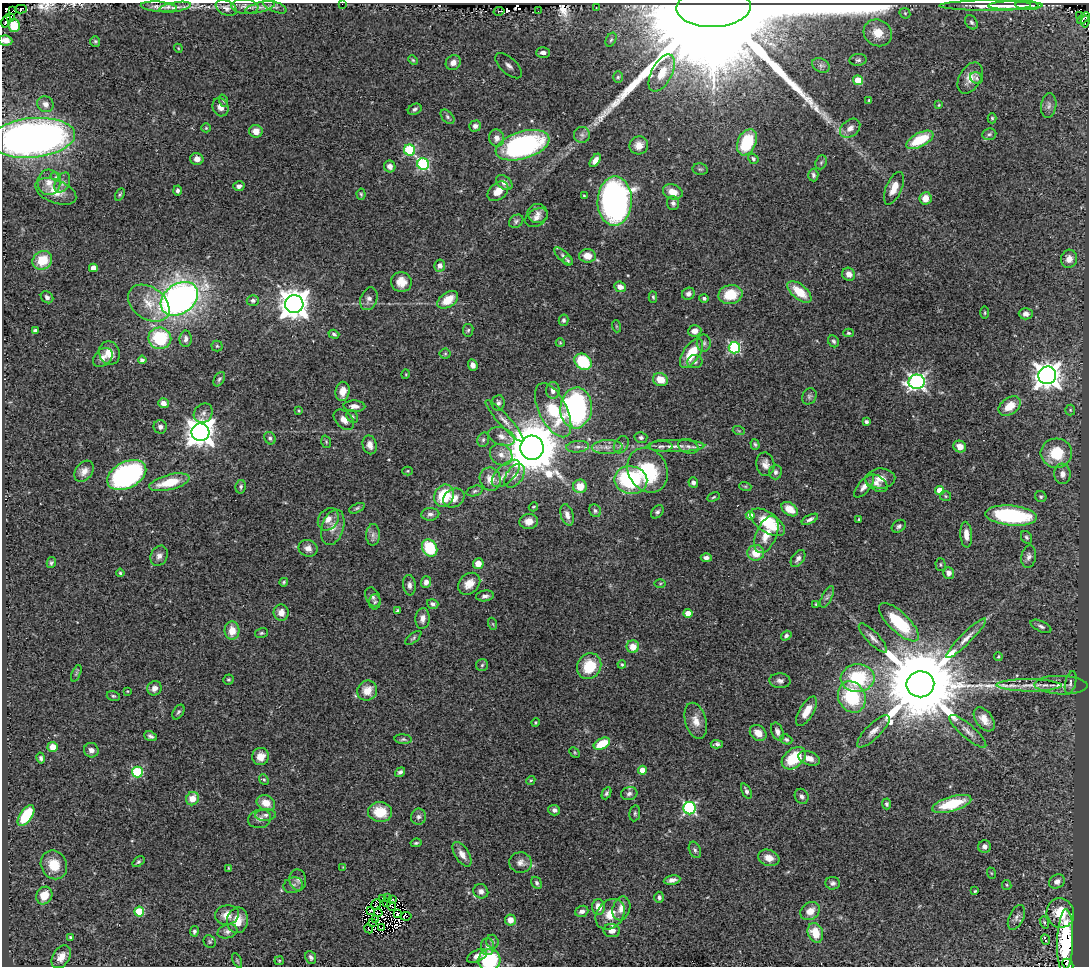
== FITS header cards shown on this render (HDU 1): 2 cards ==
NAXIS1  =                 1087
NAXIS2  =                  964

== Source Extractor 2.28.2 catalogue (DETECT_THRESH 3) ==
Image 1087 x 964 px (HDU 1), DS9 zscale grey, 1 PNG px = 1 image px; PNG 1091 x 968 px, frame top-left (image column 1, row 964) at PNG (2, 3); each listed source drawn as its Kron ellipse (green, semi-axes under 4 px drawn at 4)
Background 0.662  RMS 0.04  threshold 0.121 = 3 sigma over >= 5 px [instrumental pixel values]
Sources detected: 387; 4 with non-positive FLUX_AUTO (blend fragments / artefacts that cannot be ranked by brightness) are neither listed nor drawn; the other 383 listed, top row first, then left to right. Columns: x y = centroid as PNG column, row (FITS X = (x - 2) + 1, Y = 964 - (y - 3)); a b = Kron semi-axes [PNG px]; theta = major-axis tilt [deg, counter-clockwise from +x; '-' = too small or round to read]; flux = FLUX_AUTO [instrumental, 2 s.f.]
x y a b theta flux
342 4 2 2 - 79
1027 5 12 4 -4 8.4
991 6 52 5 0 50
1010 6 21 4 1 19
159 7 18 5 -4 13
175 7 16 5 9 12
245 7 13 7 -5 14
260 7 15 5 14 13
275 7 12 5 -21 7.7
713 7 37 20 2 210000
226 8 11 7 -25 10
596 8 2 2 - 2.3
21 9 6 2 -1 44
12 11 3 2 - 62
499 11 5 3 - 38
538 11 2 2 - 4.6
905 13 6 5 - 4
1080 15 2 2 - 8.3
11 18 3 2 - 20
1083 18 7 4 46 71
6 21 7 3 71 130
971 22 8 5 -55 6.3
1085 22 6 3 81 3.1
14 26 6 5 - 36
878 33 15 13 -34 41
5 40 7 5 -7 16
611 40 7 5 63 5.5
95 41 5 5 - 4.2
178 48 4 3 - 2.4
543 52 7 5 5 16
413 60 5 4 - 3.3
858 60 8 6 6 6.4
453 62 8 7 - 20
821 65 9 6 -29 8.4
509 66 16 8 -43 21
662 73 20 10 62 49
618 77 6 5 - 4.9
970 78 17 10 60 31
976 78 6 5 - 4.7
858 80 5 4 - 72
869 100 4 4 - 3.3
224 101 6 4 -70 3.7
45 104 8 7 - 13
939 105 4 3 - 2.7
1049 106 12 7 82 12
221 107 9 7 -67 18
415 109 7 5 27 6.6
447 117 8 5 -46 6
992 118 5 4 - 3.6
475 126 6 5 - 8.9
206 128 5 4 - 2.9
850 128 11 8 40 19
256 131 7 6 - 24
989 134 7 6 - 6.3
582 135 8 8 - 10
32 138 43 19 5 1700
497 138 9 7 -83 14
920 140 15 7 27 99
747 142 14 9 66 140
522 145 28 13 17 510
639 145 9 9 - 24
410 150 6 5 - 240
197 159 7 6 - 15
753 159 5 4 - 5.6
595 160 7 4 55 13
821 162 7 5 68 5.5
423 164 6 6 - 320
390 166 6 5 - 16
700 169 7 5 -11 5.3
813 175 6 5 - 7.2
56 177 5 3 - 2.8
49 182 13 11 -83 27
62 183 11 7 62 10
504 183 9 6 -39 17
239 186 5 5 - 9.5
894 188 17 8 67 30
56 191 21 11 -22 43
177 191 5 4 - 6.7
498 191 11 8 40 30
673 192 10 7 -19 30
120 194 6 3 62 3.8
361 194 5 4 - 4.1
584 196 3 2 - 2.7
925 198 6 6 - 27
615 201 24 17 87 910
673 203 7 6 - 9.5
538 213 10 9 - 15
536 218 12 8 31 15
516 221 8 6 35 6.6
563 256 12 5 -41 8.6
587 256 8 7 - 30
1069 259 9 8 - 20
42 260 10 9 - 74
568 261 5 4 - 4.1
440 265 6 5 - 14
93 268 4 4 - 23
849 274 7 6 - 16
401 282 10 10 - 33
620 287 6 5 - 17
799 292 14 7 -40 66
688 294 6 6 - 11
730 295 12 9 12 77
47 297 7 5 -42 8.3
653 297 6 4 -87 4
704 298 4 4 - 6.5
179 299 20 15 35 1500
369 299 12 8 70 14
253 300 6 5 - 7.7
448 300 11 7 34 50
149 303 23 16 -35 64
294 304 9 9 - 4100
985 313 6 3 90 3.1
1026 314 7 6 - 14
563 320 6 5 - 5.7
616 326 6 4 -72 3
35 330 4 3 - 8
468 330 6 5 - 4.6
695 331 7 5 4 22
848 333 5 4 - 3.8
334 334 5 3 - 4.8
160 338 11 11 - 160
186 339 8 6 89 11
834 341 6 5 - 5.5
560 343 4 4 - 2.5
704 343 8 7 - 8.4
217 346 5 5 - 3.7
734 348 6 5 - 320
109 353 12 10 -69 33
691 353 17 8 56 79
445 354 5 5 - 4.1
103 358 11 8 45 15
142 360 4 4 - 9.4
583 362 9 7 -40 110
695 362 7 6 - 7.1
473 365 6 4 -68 14
406 374 5 3 - 2.2
1047 375 9 9 - 3000
219 379 8 5 59 5.3
660 379 7 6 - 40
917 382 8 7 - 840
553 390 8 7 - 13
343 391 10 7 82 26
809 396 8 7 - 7.2
163 403 5 4 - 21
498 403 8 6 84 10
354 406 11 5 -2 16
1010 406 12 8 35 45
576 408 20 15 86 540
553 410 29 14 -63 130
1070 410 5 5 - 3.4
299 411 3 3 - 2.8
203 413 10 9 - 13
352 416 7 5 -57 4.9
344 420 12 8 -44 19
504 421 27 6 -48 24
866 422 4 3 - 7.3
160 427 7 6 - 10
739 431 6 4 -18 3.6
200 432 9 9 - 3700
501 436 14 8 -20 20
641 437 6 5 - 6.5
270 438 6 5 - 6.6
483 440 7 5 75 7
326 442 6 4 -71 3.9
755 444 5 4 - 3.9
370 445 9 7 -79 17
621 445 9 6 57 9.4
661 446 11 5 -2 11
675 446 29 6 1 26
688 446 10 7 -18 11
578 447 11 5 4 12
607 447 15 7 3 22
960 447 6 5 - 23
532 448 12 11 - 15000
1056 453 15 14 - 100
501 455 12 10 -37 24
765 464 12 9 -81 19
648 470 23 19 -61 180
84 471 12 8 50 17
408 471 5 4 - 2.9
775 472 7 6 - 9
506 473 17 9 44 30
1062 474 10 8 -84 17
127 475 21 13 27 560
515 476 13 8 56 20
490 479 12 10 -73 36
880 479 15 10 2 27
631 480 16 14 -9 280
169 482 20 7 14 82
693 482 5 4 - 8.7
876 483 12 7 -33 15
580 486 7 7 - 45
745 486 6 4 -18 3.4
864 486 14 6 50 18
241 487 7 5 79 5.7
475 491 8 5 17 5.9
940 491 4 4 - 52
444 496 11 9 61 110
945 496 5 5 - 3.7
713 497 6 4 28 3.6
1041 497 6 5 - 4.9
454 498 11 9 29 25
533 507 5 4 - 2.6
357 508 8 4 24 5.1
790 509 9 6 -34 36
595 511 7 5 -57 6.6
657 512 7 5 49 6.6
430 514 9 6 5 9.7
567 515 11 6 -74 16
750 515 4 4 - 16
1011 516 26 10 -5 320
328 519 12 9 54 20
810 519 9 4 26 8.7
859 519 3 3 - 2.6
529 521 9 7 3 25
768 522 20 10 -34 110
899 526 7 6 - 6.9
333 527 18 11 72 32
373 535 11 7 89 12
766 535 19 10 67 45
966 535 13 6 -86 22
1026 537 7 5 -56 6
308 548 9 8 - 16
430 548 9 7 -62 100
756 553 8 8 - 46
159 556 10 8 63 14
1029 557 11 7 80 13
706 558 5 4 - 11
798 559 9 6 56 11
51 563 5 4 - 4.9
478 564 5 5 - 24
940 565 6 5 - 4.4
120 573 4 4 - 3.4
949 573 6 5 - 15
284 582 4 3 - 3.9
426 582 6 5 - 14
660 583 6 4 1 2.8
469 584 12 9 43 29
409 585 10 6 -83 12
485 596 9 5 8 11
373 597 10 7 -63 9.9
827 597 12 5 65 7.4
375 602 7 5 89 5.7
433 604 6 4 -17 7.3
816 604 3 3 - 2.5
397 611 4 3 - 4.2
281 613 8 7 - 20
688 613 4 4 - 31
422 618 10 7 85 17
899 622 26 10 -44 150
493 624 6 4 -71 3.3
1041 626 11 5 -25 8.6
232 631 9 7 -85 38
261 633 6 5 - 4.8
786 636 5 4 - 6.9
413 638 10 4 40 5.4
873 638 19 6 -46 17
966 638 27 5 45 24
633 647 6 6 - 32
998 656 4 3 - 3.2
622 664 4 3 - 3.2
482 665 6 6 - 5.1
589 666 13 11 58 98
76 673 9 4 67 5
858 678 17 14 4 180
228 679 5 5 - 4
780 681 10 7 -3 12
1071 682 11 5 75 11
920 684 14 13 - 56000
1029 685 32 6 -1 39
1061 685 26 9 -2 38
154 688 7 7 - 15
127 691 4 4 - 2.4
367 691 10 9 - 38
113 696 7 5 -15 4.6
852 697 16 13 -65 160
807 711 16 7 59 35
178 712 8 5 59 5.8
984 719 14 8 -54 29
696 721 18 10 -74 31
535 722 4 4 - 2.8
777 731 9 6 -69 12
873 731 21 7 45 22
968 731 23 7 -41 21
758 733 9 7 -42 30
151 736 6 4 -22 7.8
403 739 9 5 -5 5.6
786 739 6 5 - 5.8
602 744 9 5 26 77
717 744 6 4 -3 6.8
53 747 5 5 - 27
91 750 7 7 - 13
575 752 6 4 -45 3.1
261 756 9 8 - 26
41 758 5 4 - 6.4
794 758 13 9 39 110
809 758 11 6 -19 22
642 770 4 4 - 33
137 772 5 5 - 210
400 772 5 4 - 7.1
264 779 5 4 - 4
531 780 5 3 - 3
746 791 8 4 -65 7.6
607 793 6 4 65 5.3
629 794 8 6 17 8.6
802 796 8 6 -61 9.4
192 799 7 6 - 41
266 803 9 7 -27 34
886 804 5 4 - 5.6
952 804 20 7 16 120
690 808 6 6 - 420
554 810 6 5 - 9.8
380 812 12 10 -8 62
635 813 8 5 81 5.5
265 815 10 6 2 10
26 816 12 6 57 100
418 817 8 7 - 10
260 819 12 9 13 13
416 843 5 3 - 4.2
984 847 6 6 - 13
695 850 8 5 -66 6.4
462 854 13 7 -57 21
769 858 11 8 -19 29
138 862 6 4 37 5
521 863 11 10 - 16
54 865 15 12 -60 54
343 867 3 3 - 1.7
229 868 3 2 - 2.3
991 873 6 3 -71 3
298 880 10 8 -82 11
672 880 8 4 9 12
1057 881 8 6 31 15
537 883 6 5 - 7.2
833 883 7 6 - 8.3
293 885 10 7 16 11
1007 885 5 4 - 3.4
481 891 8 7 - 12
975 891 3 2 - 2.9
44 895 9 7 60 44
659 897 5 4 - 6.6
388 898 4 2 - 7.9
383 899 3 2 - 0.84
393 899 3 2 - 8.8
387 902 3 3 - 6.6
376 904 6 2 54 1.7
391 906 5 2 - 3.5
598 907 8 6 -89 35
621 908 12 8 74 24
139 911 5 5 - 110
371 911 4 2 - 2.6
582 911 7 5 20 11
810 911 10 8 35 29
378 913 4 2 - 3.6
1060 913 15 13 -74 82
397 914 4 2 - 4.5
610 914 16 13 51 47
227 915 12 9 11 27
406 916 5 4 - 4.4
1016 917 13 7 64 14
238 920 13 10 81 39
376 920 3 2 - 1.7
510 920 5 5 - 22
373 922 2 2 - 4.9
1044 922 6 4 -71 4.3
382 928 3 2 - 2.7
369 929 4 2 - 0.012
194 931 5 4 - 5.6
227 931 10 7 17 11
612 931 8 6 -10 21
815 933 10 7 -68 48
70 937 4 4 - 3.7
1045 939 5 3 - 47
1065 941 32 8 88 230
210 942 6 5 - 4.3
492 942 7 6 - 5.7
487 947 8 6 -90 11
477 956 11 5 25 15
61 957 12 8 59 25
311 957 6 5 - 7.6
237 960 8 3 -64 3.5
489 960 11 10 - 210
279 961 4 4 - 3
1068 964 6 4 -46 31
At the frame edge (FLAGS 8, measured only in part): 4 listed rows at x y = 342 4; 5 40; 489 960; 1068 964
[4 non-positive-flux detections neither listed nor drawn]